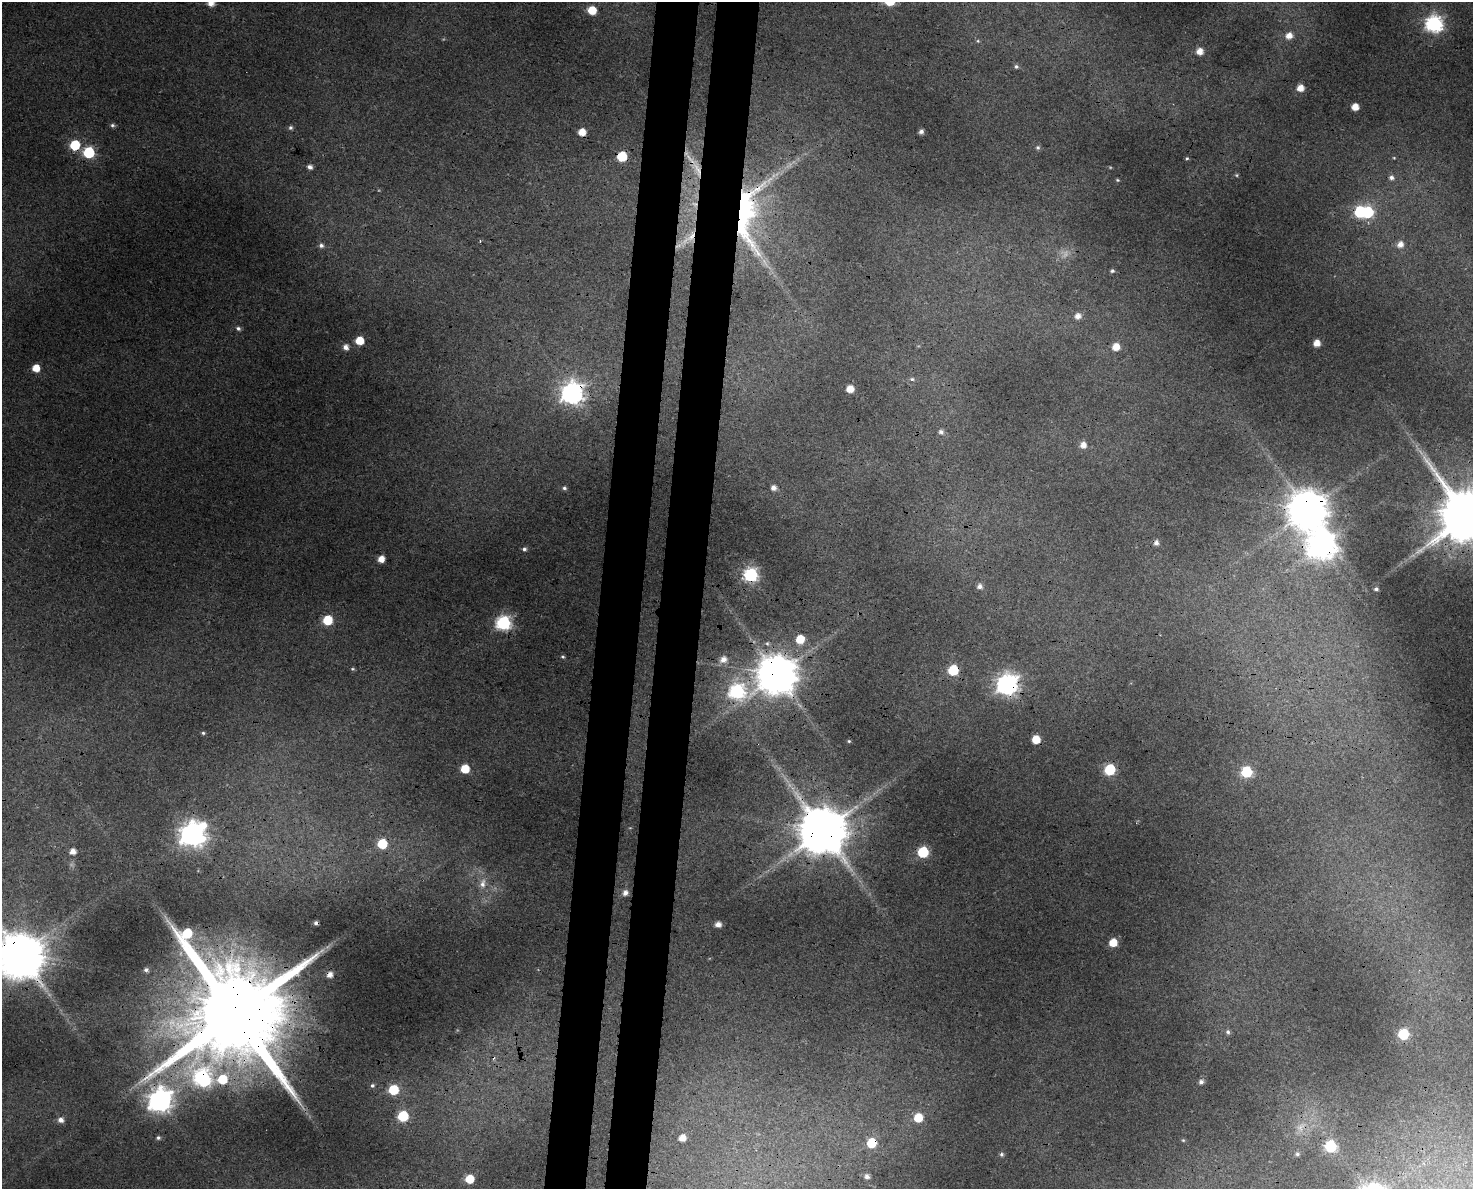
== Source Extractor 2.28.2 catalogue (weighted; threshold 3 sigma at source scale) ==
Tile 8 of 3 x 4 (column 2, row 3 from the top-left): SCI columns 1815-3285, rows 1196-2382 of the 5041 x 4776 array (HDU 1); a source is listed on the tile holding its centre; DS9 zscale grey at full resolution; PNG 1475 x 1191 px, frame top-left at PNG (2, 2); no overlay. Shown black and unused: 6% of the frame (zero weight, under 3 of 4 exposures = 5% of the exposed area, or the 3 px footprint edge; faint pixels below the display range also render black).
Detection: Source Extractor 2.28.2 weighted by HDU 2 'WHT'; one run over the whole footprint, this tile lists its part. Background 0.0285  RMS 0.0044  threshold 0.0196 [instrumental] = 3 sigma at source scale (4.5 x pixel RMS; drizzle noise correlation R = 1.50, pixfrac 1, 0.0396/0.0396 arcsec/px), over >= 5 px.
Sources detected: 120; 8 too faint to see at this stretch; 3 inside a brighter object's white glare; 4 cosmic-ray / hot-pixel residue — not listed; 1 inside a brighter listed object's ellipse — not listed separately; the other 104 listed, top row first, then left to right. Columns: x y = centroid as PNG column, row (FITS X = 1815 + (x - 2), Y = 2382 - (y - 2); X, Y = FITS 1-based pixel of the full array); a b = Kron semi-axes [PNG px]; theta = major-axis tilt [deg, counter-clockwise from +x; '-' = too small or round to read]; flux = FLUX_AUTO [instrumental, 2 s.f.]
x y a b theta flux
211 3 6 5 - 4.5
592 10 6 6 - 12
1434 24 8 7 - 150
1289 36 7 7 - 4.8
978 41 5 5 - 0.69
1200 51 6 6 - 5
1016 66 6 5 - 1
1300 88 6 6 - 5.2
1355 107 5 5 - 6.2
112 125 6 5 - 1.1
290 127 5 5 - 1.2
921 131 5 4 - 1.9
582 132 6 6 - 7.1
75 145 6 6 - 27
1038 147 6 6 - 1
89 152 6 6 - 48
622 156 6 6 - 26
1187 158 5 4 - 0.67
1394 158 4 4 - 0.46
310 167 6 5 - 2
697 169 30 12 -69 11
1236 175 5 4 - 0.6
1391 177 7 6 - 1.8
1117 180 5 3 - 0.57
695 204 12 8 -38 4
1360 212 7 6 - 45
1368 212 7 6 - 35
741 213 88 47 85 140
689 238 30 10 40 8
480 241 4 3 - 0.49
1400 244 7 7 - 3.7
321 245 7 6 - 1.6
1112 271 5 4 - 0.98
1078 316 6 6 - 3.6
238 328 6 5 - 1.3
359 341 6 6 - 12
1317 343 5 5 - 5.2
346 347 6 6 - 3
1116 347 6 5 - 6.7
36 368 5 5 - 8.2
912 379 8 5 -8 1.2
850 389 5 5 - 7.3
572 393 9 9 - 310
941 432 7 6 - 1.8
1083 445 6 6 - 4.2
564 488 5 4 - 0.89
773 488 6 6 - 2.5
1308 510 12 12 - 1700
1467 516 16 14 -41 4600
1321 545 11 11 - 760
524 549 6 6 - 1.3
381 559 5 5 - 5.7
751 575 7 7 - 110
980 586 6 6 - 2.2
1376 589 4 4 - 1.3
328 620 6 6 - 22
503 623 7 7 - 110
800 639 6 6 - 12
767 643 6 5 - 0.94
563 657 5 4 - 0.76
723 659 8 7 - 3.7
352 669 5 4 - 0.63
953 670 6 6 - 29
777 674 12 11 - 1800
1007 684 8 8 - 290
737 691 9 7 -4 120
203 733 4 4 - 0.71
1036 740 6 6 - 10
849 741 4 3 - 0.56
465 769 6 6 - 13
1110 769 7 6 - 36
1247 772 6 6 - 43
823 830 13 13 - 3200
192 834 10 9 - 470
382 844 6 6 - 26
73 851 6 6 - 3.7
923 852 6 6 - 37
483 883 17 10 78 5.1
625 893 6 5 - 2.9
718 924 5 5 - 3.3
1113 943 6 6 - 9.5
20 953 13 10 18 1700
146 970 4 4 - 1.4
234 1013 31 24 -25 15000
1228 1032 6 5 - 1.3
1404 1034 6 6 - 40
202 1077 9 9 - 85
222 1079 6 6 - 20
1201 1082 6 5 - 1.8
372 1085 5 5 - 1
393 1090 6 6 - 24
160 1100 10 9 - 390
403 1116 6 6 - 33
918 1117 6 6 - 15
61 1120 7 6 - 2.8
158 1138 6 5 - 1.1
682 1138 5 5 - 5.3
1183 1140 4 4 - 0.47
872 1143 6 6 - 22
1331 1146 7 6 - 51
1002 1154 6 5 - 0.96
1297 1154 6 5 - 1.3
867 1176 7 6 - 2.3
469 1179 6 6 - 13
Overlapping masked pixels (flux is a lower limit): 23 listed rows (the first 20) at x y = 75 145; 622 156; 697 169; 695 204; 1360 212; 741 213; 689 238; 572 393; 1308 510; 1467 516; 1321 545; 751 575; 953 670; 777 674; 1007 684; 737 691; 1036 740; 823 830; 20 953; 234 1013
Isophote crosses this tile's border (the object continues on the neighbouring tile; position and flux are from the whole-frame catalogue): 3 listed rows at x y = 211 3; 1467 516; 20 953